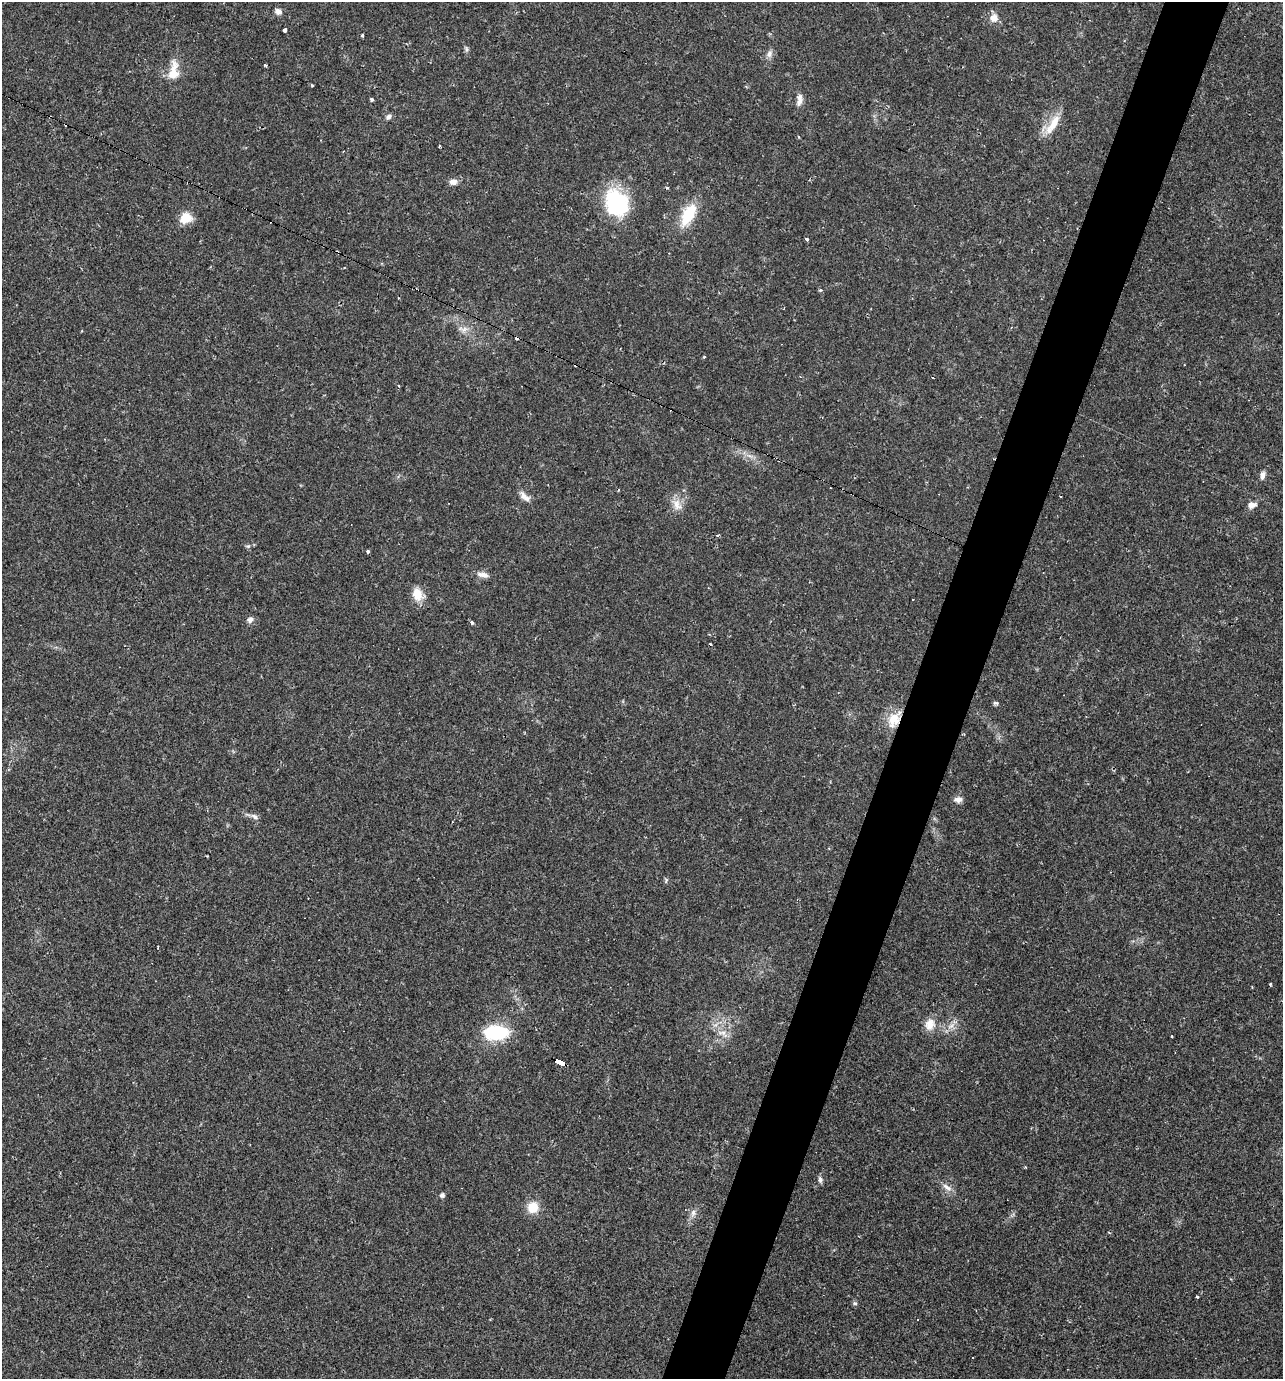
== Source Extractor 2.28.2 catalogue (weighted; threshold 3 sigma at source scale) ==
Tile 10 of 4 x 4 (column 2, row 3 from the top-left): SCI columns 1548-2828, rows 1378-2754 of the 5523 x 5509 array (HDU 1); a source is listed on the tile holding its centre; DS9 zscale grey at full resolution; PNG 1285 x 1381 px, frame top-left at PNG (2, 2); no overlay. Shown black and unused: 5% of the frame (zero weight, under 2 of 3 exposures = <1% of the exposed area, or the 3 px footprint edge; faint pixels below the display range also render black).
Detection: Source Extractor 2.28.2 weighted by HDU 2 'WHT'; one run over the whole footprint, this tile lists its part. Background 0.0291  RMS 0.0039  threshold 0.0177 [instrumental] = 3 sigma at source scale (4.5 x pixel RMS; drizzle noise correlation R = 1.50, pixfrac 1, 0.05/0.05 arcsec/px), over >= 5 px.
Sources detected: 65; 7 cosmic-ray / hot-pixel residue — not listed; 1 inside a brighter listed object's ellipse — not listed separately; the other 57 listed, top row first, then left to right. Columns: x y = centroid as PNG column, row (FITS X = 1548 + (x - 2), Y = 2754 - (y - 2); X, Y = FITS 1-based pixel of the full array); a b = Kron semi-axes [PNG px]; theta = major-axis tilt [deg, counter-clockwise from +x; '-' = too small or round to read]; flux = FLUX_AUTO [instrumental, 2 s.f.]
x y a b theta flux
278 11 9 7 -25 1.7
994 18 10 9 - 3.3
285 30 4 3 - 1.3
362 35 3 3 - 0.62
466 49 7 5 -62 0.79
769 54 12 7 75 1.8
265 65 3 3 - 1.4
174 71 27 12 84 7.1
312 85 3 3 - 0.55
372 99 4 3 - 0.82
799 102 13 8 54 2
389 117 7 6 - 1.3
1053 124 32 10 56 7.5
453 182 10 8 5 2.2
616 203 34 27 -58 29
688 215 25 12 60 15
186 218 13 11 21 6.4
806 239 3 3 - 1.2
820 290 5 4 - 0.52
464 329 11 7 26 2.2
704 357 3 3 - 0.4
933 378 3 2 - 0.38
398 385 3 2 - 0.81
1263 475 12 6 76 1.7
524 497 17 7 -39 2.7
677 505 18 11 -62 4.3
1252 505 9 6 13 2.8
717 535 3 3 - 0.66
248 546 6 4 41 0.64
368 551 4 3 - 0.72
483 575 14 7 -13 2.6
417 594 17 12 -76 5.9
913 599 3 2 - 0.66
250 620 9 7 67 1.5
472 622 5 4 - 0.89
710 644 3 2 - 0.43
995 703 7 5 -4 0.69
894 720 22 15 59 8.6
964 734 3 3 - 0.37
958 799 10 7 0 2
255 817 11 6 -29 1.5
666 880 8 5 -87 0.61
1270 984 3 3 - 0.42
930 1024 16 13 78 4.6
951 1026 11 6 27 2.4
496 1032 23 13 0 26
722 1033 17 7 -27 3.2
1172 1037 3 2 - 0.51
561 1063 10 4 -24 62
1025 1167 3 3 - 0.34
820 1180 10 5 -78 1
947 1187 17 6 -36 2.4
442 1195 5 5 - 1.3
533 1207 11 10 - 8.2
693 1213 12 7 71 2
1197 1297 3 2 - 0.55
855 1303 6 5 - 0.71
Overlapping masked pixels (flux is a lower limit): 2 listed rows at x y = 894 720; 561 1063